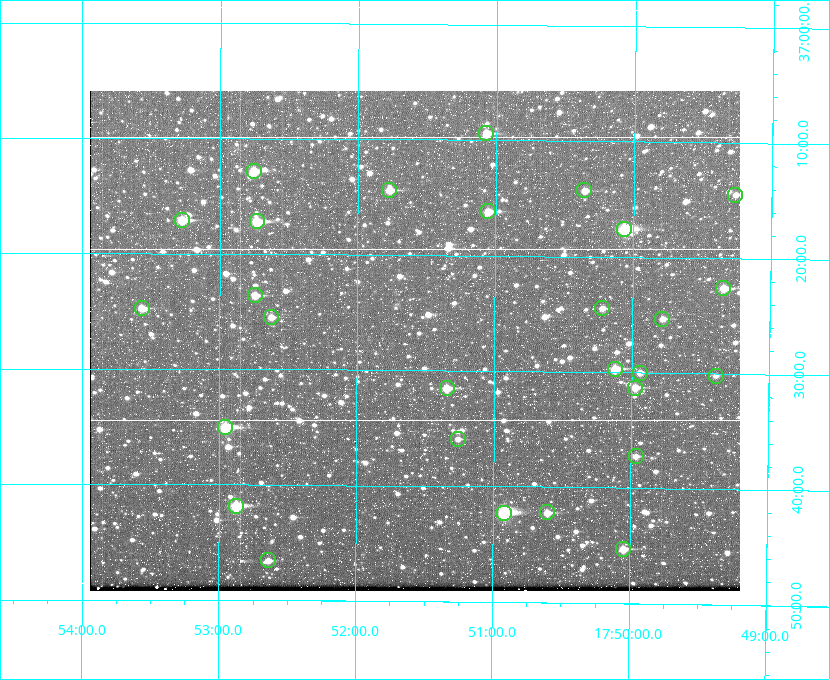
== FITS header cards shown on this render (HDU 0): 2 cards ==
NAXIS1  =                  650
NAXIS2  =                  500

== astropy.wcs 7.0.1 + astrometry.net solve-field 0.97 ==
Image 650 x 500 px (HDU 0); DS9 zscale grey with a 90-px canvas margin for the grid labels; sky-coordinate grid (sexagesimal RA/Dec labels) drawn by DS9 from the SOLVED WCS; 28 Tycho-2 reference stars matched to detected sources circled (green)
Header WCS: none
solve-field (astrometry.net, Tycho-2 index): SOLVED blind (the file carries no WCS)
Solved WCS: RA---TAN-SIP/DEC--TAN-SIP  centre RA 17:51:35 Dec +37:27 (267.90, +37.46 deg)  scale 5.2 arcsec/px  FOV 56.3' x 43.3'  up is +180 deg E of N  parity flipped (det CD > 0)
(file carries no celestial WCS; the grid is the blind solution)
Tycho-2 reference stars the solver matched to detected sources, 28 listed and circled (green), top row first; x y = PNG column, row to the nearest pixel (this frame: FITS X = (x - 90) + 1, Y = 500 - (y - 91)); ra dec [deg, ICRS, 3 dp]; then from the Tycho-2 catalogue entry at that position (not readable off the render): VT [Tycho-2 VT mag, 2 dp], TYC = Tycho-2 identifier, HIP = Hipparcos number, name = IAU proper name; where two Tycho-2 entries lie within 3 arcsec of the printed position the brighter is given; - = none
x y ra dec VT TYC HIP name
486 133 267.768 +37.157 9.98 2620-745-1 - -
254 171 268.189 +37.213 9.71 2620-542-1 - -
389 190 267.943 +37.240 10.39 2620-505-1 - -
584 190 267.589 +37.238 11.09 2619-212-1 - -
735 195 267.316 +37.242 12.03 2619-611-1 - -
488 211 267.764 +37.270 10.17 2620-784-1 - -
182 220 268.319 +37.285 9.88 2620-536-1 - -
257 221 268.183 +37.286 8.98 2620-786-1 87506 -
624 229 267.517 +37.293 8.96 2619-379-1 - -
723 288 267.335 +37.377 10.60 2619-634-1 - -
255 295 268.186 +37.393 10.44 2620-175-1 - -
142 308 268.392 +37.412 10.60 2620-800-1 - -
602 308 267.555 +37.408 11.50 2619-358-1 - -
271 317 268.156 +37.424 11.25 2620-712-1 - -
662 319 267.445 +37.422 11.17 2619-451-1 - -
615 369 267.531 +37.495 10.07 2619-274-1 - -
640 373 267.485 +37.500 11.33 2619-40-1 - -
716 376 267.347 +37.503 12.15 3088-638-1 - -
447 388 267.836 +37.525 9.96 3089-889-1 - -
635 388 267.494 +37.522 10.35 3088-270-1 - -
225 427 268.239 +37.584 8.64 3089-755-1 - -
458 439 267.815 +37.598 11.54 3089-1081-1 - -
636 456 267.491 +37.621 11.40 3088-1284-1 - -
236 506 268.219 +37.697 8.93 3089-671-1 - -
547 512 267.652 +37.703 11.04 3089-693-1 - -
504 513 267.730 +37.705 8.13 3089-1203-1 87349 -
623 549 267.512 +37.755 10.10 3089-2332-1 - -
268 560 268.159 +37.775 11.22 3089-2245-1 - -